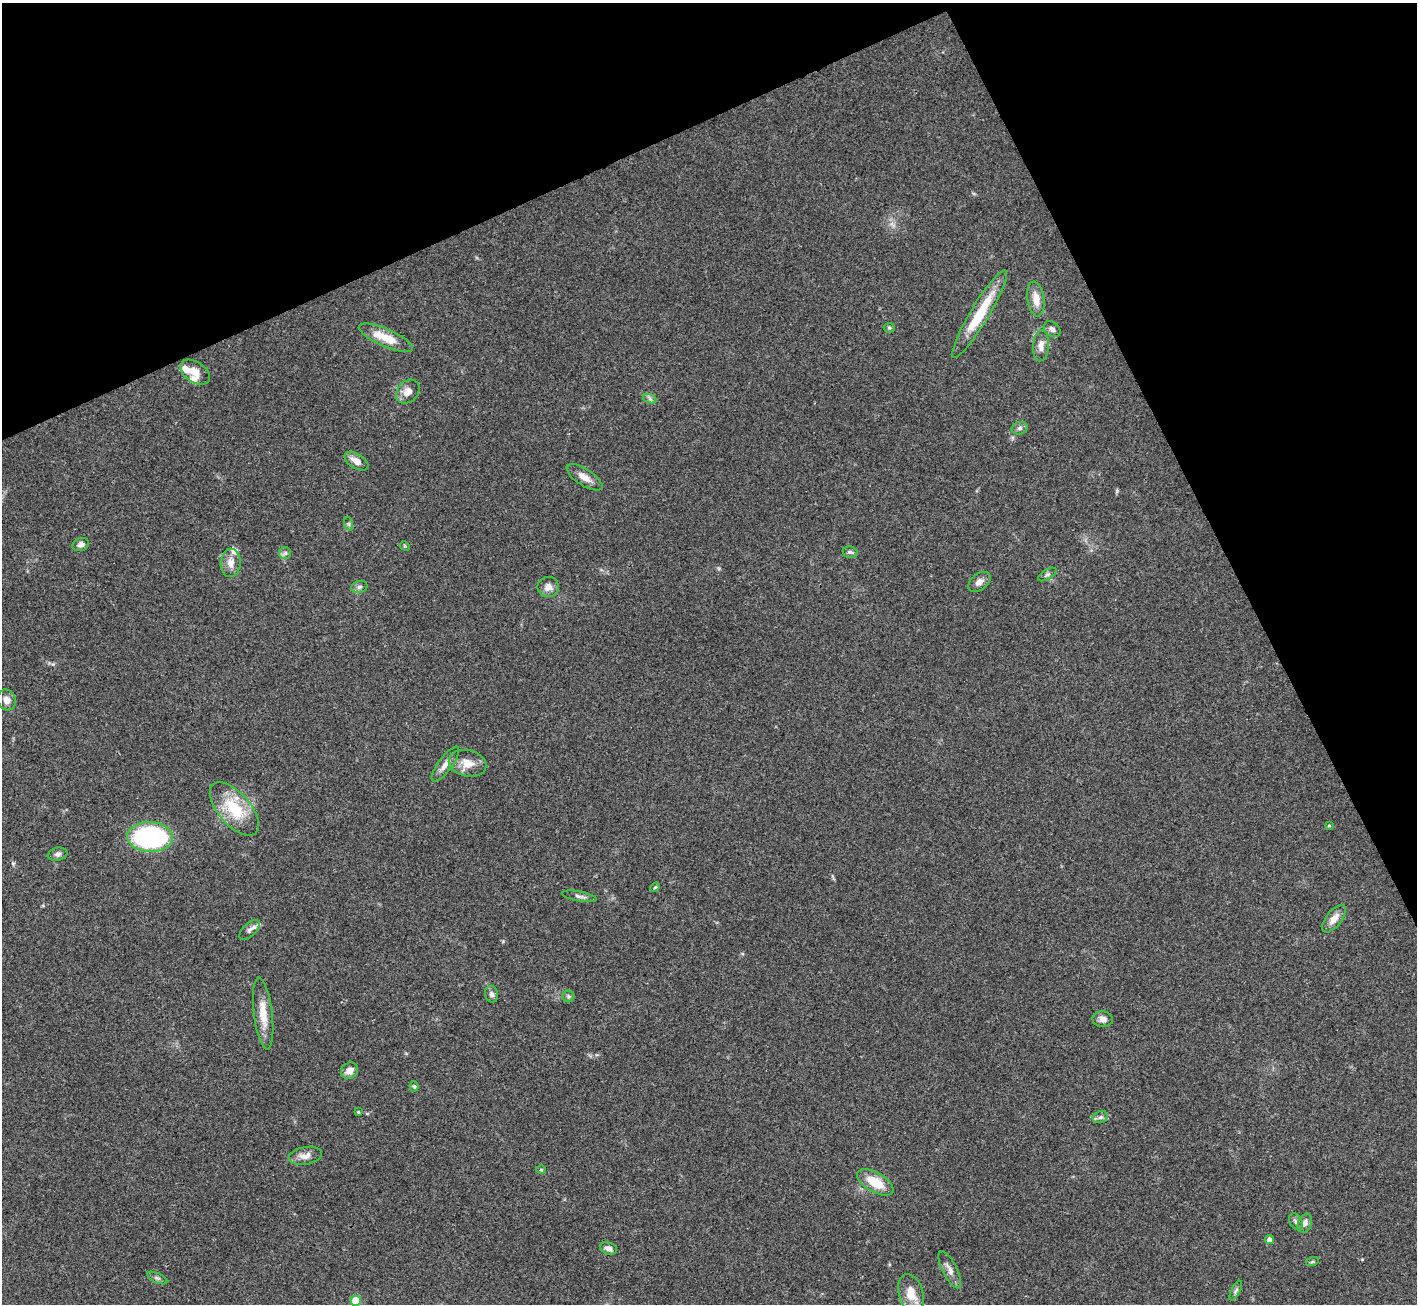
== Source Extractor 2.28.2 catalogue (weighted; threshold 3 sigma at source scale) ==
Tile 3 of 4 x 4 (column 3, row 1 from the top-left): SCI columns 2833-4247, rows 4195-5496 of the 5663 x 5651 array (HDU 1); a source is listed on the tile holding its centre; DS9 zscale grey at full resolution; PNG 1419 x 1306 px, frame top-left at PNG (2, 3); each listed source drawn as its Kron ellipse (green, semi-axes under 4 px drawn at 4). Shown black and unused: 23% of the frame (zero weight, under 3 of 4 exposures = <1% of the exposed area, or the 3 px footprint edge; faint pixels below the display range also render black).
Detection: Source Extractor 2.28.2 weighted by HDU 2 'WHT'; one run over the whole footprint, this tile lists its part. Background 0.0954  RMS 0.0061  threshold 0.0276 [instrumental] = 3 sigma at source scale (4.5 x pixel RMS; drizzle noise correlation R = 1.50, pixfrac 1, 0.05/0.05 arcsec/px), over >= 5 px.
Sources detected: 57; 3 inside a brighter listed object's ellipse — not listed separately; the other 54 listed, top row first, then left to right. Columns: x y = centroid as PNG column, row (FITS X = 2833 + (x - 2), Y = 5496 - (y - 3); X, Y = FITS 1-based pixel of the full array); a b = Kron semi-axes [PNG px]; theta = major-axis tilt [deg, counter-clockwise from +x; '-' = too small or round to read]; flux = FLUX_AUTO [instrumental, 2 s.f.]
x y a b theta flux
1036 299 17 8 -81 7.2
980 314 51 9 59 26
889 328 5 5 - 0.9
1052 329 9 7 -41 2.1
386 338 29 8 -23 14
1041 346 16 8 85 4.3
195 372 16 10 -34 6.3
408 392 13 10 45 5.2
650 399 7 4 -19 1.3
1020 428 8 6 16 1.7
356 461 13 7 -32 5.1
585 477 20 8 -33 5.5
349 524 7 4 -71 1.1
81 544 8 6 21 2.4
405 546 5 4 - 0.8
850 552 8 5 -14 1.4
285 553 6 6 - 1.4
231 563 14 10 88 5.3
1047 574 10 5 30 1.5
979 582 12 8 38 3.8
359 587 8 6 16 1.7
548 587 10 10 - 4.6
7 700 10 9 - 3.8
468 763 19 13 -13 8.3
445 764 21 7 53 5.1
234 809 32 16 -49 26
1329 826 3 3 - 0.65
150 837 23 15 -3 91
57 854 10 6 11 1.9
655 887 5 4 - 0.77
579 896 17 5 -10 2.2
1334 919 16 7 51 5.2
249 930 12 6 44 2.6
492 994 8 6 -76 1.8
568 996 6 6 - 1.1
263 1013 36 9 -83 11
1103 1019 10 8 -3 2.9
349 1071 9 7 37 4.7
414 1086 5 4 - 0.87
358 1112 4 3 - 0.63
1100 1117 8 5 20 1.7
305 1156 17 9 10 5
541 1170 5 3 - 0.62
875 1182 20 10 -29 14
1296 1222 9 6 -58 1.7
1305 1223 10 6 68 2.8
1270 1240 4 4 - 2.8
609 1248 9 6 -17 3.1
1312 1262 6 4 18 0.8
950 1270 20 7 -63 4.2
157 1278 11 4 -25 1.5
1236 1291 11 4 63 1.4
911 1294 20 12 -74 11
356 1301 5 5 - 24
Isophote crosses this tile's border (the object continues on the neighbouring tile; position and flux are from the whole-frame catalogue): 1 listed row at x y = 356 1301